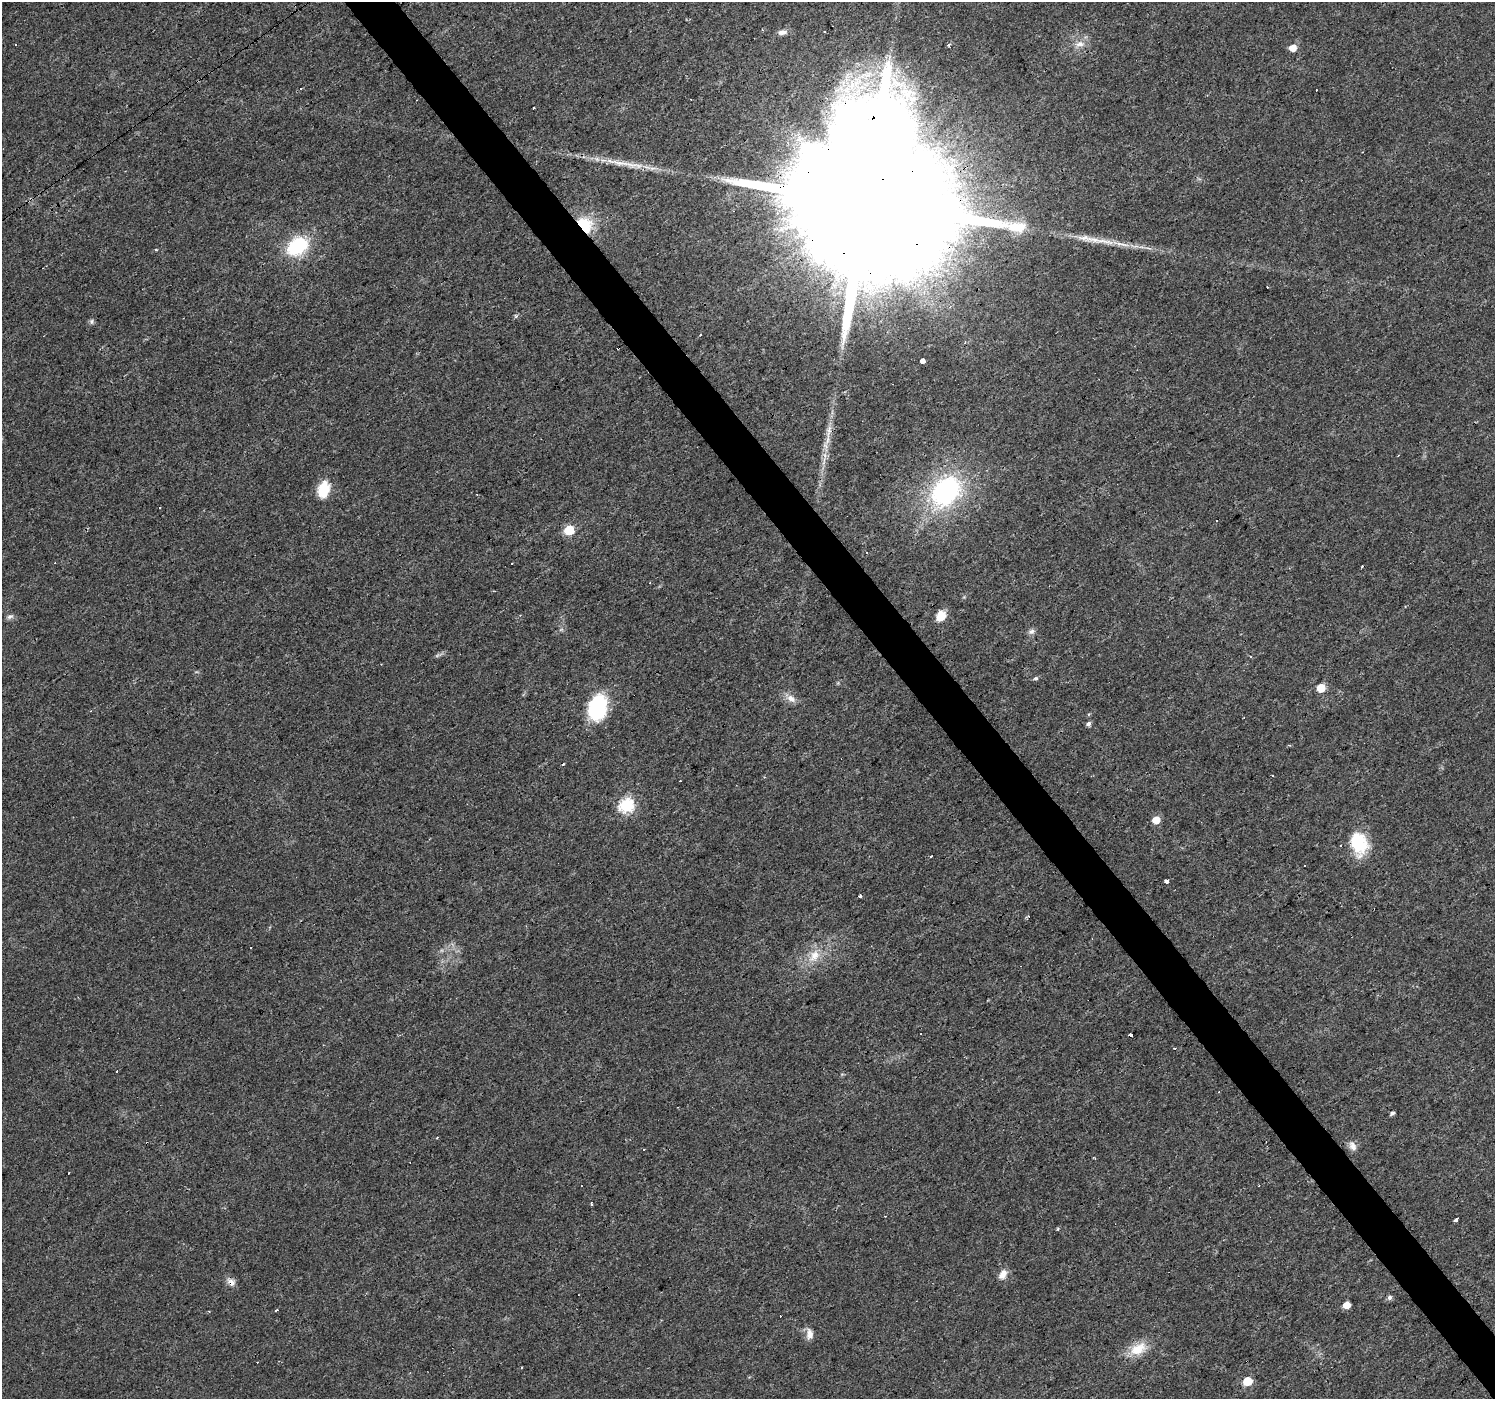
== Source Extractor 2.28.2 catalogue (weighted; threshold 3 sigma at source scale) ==
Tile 6 of 4 x 4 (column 2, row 2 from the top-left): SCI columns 1494-2986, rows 2928-4324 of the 5973 x 5915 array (HDU 1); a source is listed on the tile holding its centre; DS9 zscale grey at full resolution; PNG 1497 x 1401 px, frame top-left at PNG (2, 2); no overlay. Shown black and unused: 3% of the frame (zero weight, under 3 of 4 exposures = <1% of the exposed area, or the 3 px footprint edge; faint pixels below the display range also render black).
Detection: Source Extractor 2.28.2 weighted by HDU 2 'WHT'; one run over the whole footprint, this tile lists its part. Background 0.0154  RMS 0.0032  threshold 0.0144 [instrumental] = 3 sigma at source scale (4.5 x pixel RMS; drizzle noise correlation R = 1.50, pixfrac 1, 0.0396/0.0396 arcsec/px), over >= 5 px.
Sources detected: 80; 27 cosmic-ray / hot-pixel residue — not listed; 3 inside a brighter listed object's ellipse — not listed separately; the other 50 listed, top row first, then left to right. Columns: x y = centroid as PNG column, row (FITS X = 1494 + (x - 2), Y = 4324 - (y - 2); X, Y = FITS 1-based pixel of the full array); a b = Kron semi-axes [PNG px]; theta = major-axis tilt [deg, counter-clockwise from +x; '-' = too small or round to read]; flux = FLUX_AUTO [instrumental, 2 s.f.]
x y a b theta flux
782 32 12 7 10 1.6
15 44 3 3 - 1
1080 44 15 9 13 2.7
948 45 5 3 - 0.54
1293 48 5 5 - 4.4
852 85 19 11 80 8.2
631 165 42 7 -6 6.5
868 201 67 32 36 43000
584 225 16 13 -45 13
1106 241 28 6 -13 4.2
297 246 21 15 34 22
1267 287 3 2 - 0.48
92 321 7 6 - 0.69
923 361 3 3 - 61
829 431 23 6 77 3.5
324 489 19 12 73 7.9
946 491 33 24 48 52
569 530 6 6 - 17
512 563 3 3 - 0.5
941 616 13 11 67 4.2
10 617 10 6 21 0.97
1032 631 9 7 16 1.2
1250 657 4 4 - 0.56
1036 678 6 5 - 0.61
1321 688 5 5 - 7.5
791 698 14 9 -35 2.4
597 707 27 18 80 24
1089 724 5 5 - 0.93
562 764 3 3 - 2.7
626 805 7 6 - 58
1156 820 5 5 - 5.4
1359 843 27 19 -76 14
930 856 3 3 - 1.9
1166 881 4 3 - 2.3
860 895 3 3 - 0.78
251 948 3 3 - 0.77
814 956 22 13 53 6.4
1130 1035 3 3 - 10
1392 1113 6 4 34 0.66
1353 1146 14 8 -64 2
592 1204 4 2 - 1.1
1456 1219 4 3 - 6.1
1003 1274 13 8 56 2.5
1389 1297 6 5 - 0.96
1346 1305 5 5 - 3.9
277 1310 4 2 - 0.47
809 1334 13 8 -88 2.3
1138 1349 24 14 28 6.9
521 1367 3 2 - 0.36
1247 1381 6 5 - 11
Overlapping masked pixels (flux is a lower limit): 2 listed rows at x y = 868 201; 584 225